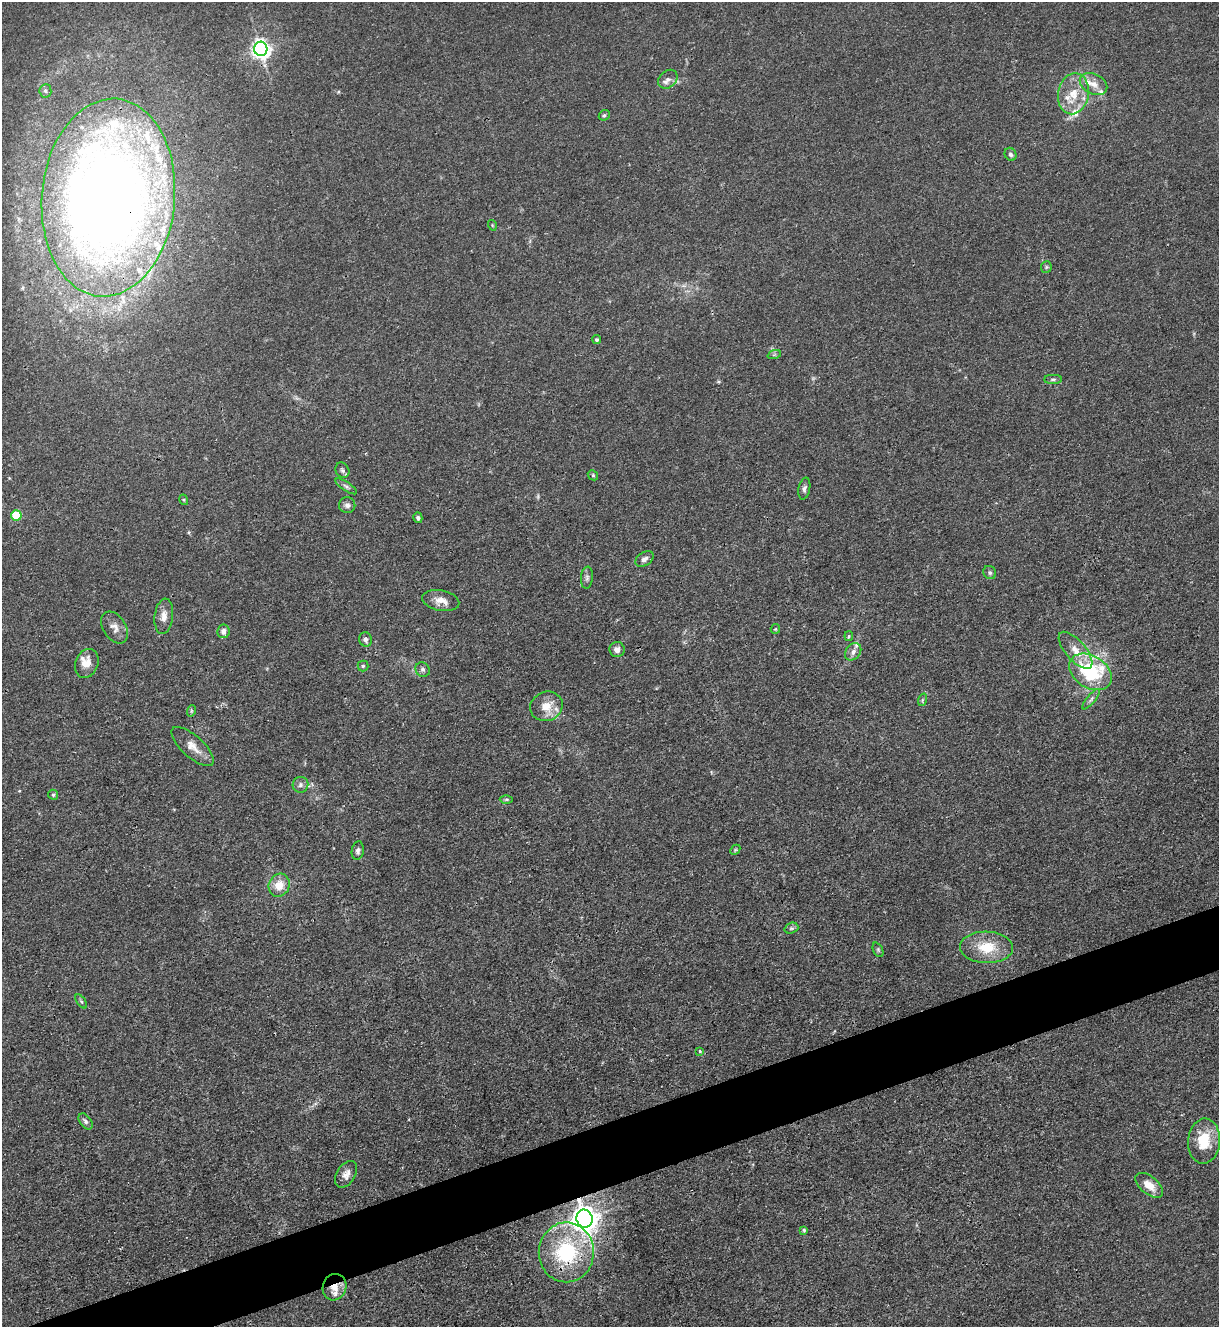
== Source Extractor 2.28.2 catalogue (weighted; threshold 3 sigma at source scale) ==
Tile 7 of 4 x 4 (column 3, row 2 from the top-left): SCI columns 2581-3797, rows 2653-3977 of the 5287 x 5305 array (HDU 1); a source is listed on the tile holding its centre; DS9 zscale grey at full resolution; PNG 1221 x 1329 px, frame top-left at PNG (2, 2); each listed source drawn as its Kron ellipse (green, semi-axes under 4 px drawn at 4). Shown black and unused: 4% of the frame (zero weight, under 3 of 4 exposures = <1% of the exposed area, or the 3 px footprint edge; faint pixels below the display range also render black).
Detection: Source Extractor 2.28.2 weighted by HDU 2 'WHT'; one run over the whole footprint, this tile lists its part. Background 0.0279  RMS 0.0026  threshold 0.0119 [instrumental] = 3 sigma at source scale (4.5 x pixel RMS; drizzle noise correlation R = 1.50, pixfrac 1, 0.05/0.05 arcsec/px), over >= 5 px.
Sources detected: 76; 1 too faint to see at this stretch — neither listed nor drawn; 13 inside a brighter listed object's ellipse — not listed separately; the other 62 listed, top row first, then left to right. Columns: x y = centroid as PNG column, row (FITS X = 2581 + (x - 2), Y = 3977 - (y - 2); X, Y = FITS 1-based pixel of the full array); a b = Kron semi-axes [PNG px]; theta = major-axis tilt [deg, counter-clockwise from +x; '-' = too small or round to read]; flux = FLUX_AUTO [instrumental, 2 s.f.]
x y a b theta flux
261 49 7 6 - 130
668 79 11 8 43 1.4
1094 84 14 10 -26 2.7
45 91 7 6 - 0.64
1073 94 21 15 79 6.3
604 115 6 5 - 0.44
1010 154 7 5 -59 0.72
108 198 99 66 85 380
492 225 5 3 - 0.23
1046 267 6 5 - 0.42
597 340 4 4 - 0.44
774 355 7 4 19 0.41
1053 379 9 4 1 0.58
342 470 8 6 -62 0.73
593 475 5 4 - 0.38
346 486 12 4 -33 0.74
804 489 11 5 79 0.87
184 500 5 3 - 0.28
347 505 8 8 - 1
16 515 5 5 - 13
418 518 5 4 - 0.56
644 559 10 6 32 1.1
990 573 7 6 - 0.6
587 578 11 6 85 0.8
441 601 19 10 -11 2.6
164 616 18 9 83 2.3
115 627 17 11 -58 2.3
775 629 5 4 - 0.26
223 631 7 6 - 1.5
849 636 5 4 - 0.31
365 639 7 6 - 0.96
617 650 7 7 - 1.5
1075 650 23 10 -49 3.7
853 652 9 7 52 1.3
87 663 15 11 68 3.1
363 666 5 5 - 0.42
423 670 7 6 - 0.71
1090 672 23 16 -33 17
1091 699 13 4 50 0.76
922 700 6 4 71 0.39
546 706 16 14 23 4.4
191 711 6 3 72 0.32
193 747 26 10 -42 3.3
300 785 8 7 - 1
53 795 5 4 - 0.39
506 799 6 4 1 0.4
735 850 6 4 46 0.39
358 851 9 6 80 0.85
279 885 11 10 - 4.2
791 928 7 5 19 0.5
986 947 26 16 -2 8.1
878 950 8 5 -66 0.45
81 1001 8 4 -54 0.47
700 1051 4 3 - 0.41
86 1121 9 5 -54 0.74
1204 1141 22 16 85 8.5
346 1174 15 9 58 1.7
1149 1185 16 8 -39 3.6
584 1219 9 8 - 340
804 1230 4 4 - 0.38
566 1252 30 27 90 24
334 1287 13 11 70 3
Overlapping masked pixels (flux is a lower limit): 4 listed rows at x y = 108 198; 584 1219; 566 1252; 334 1287